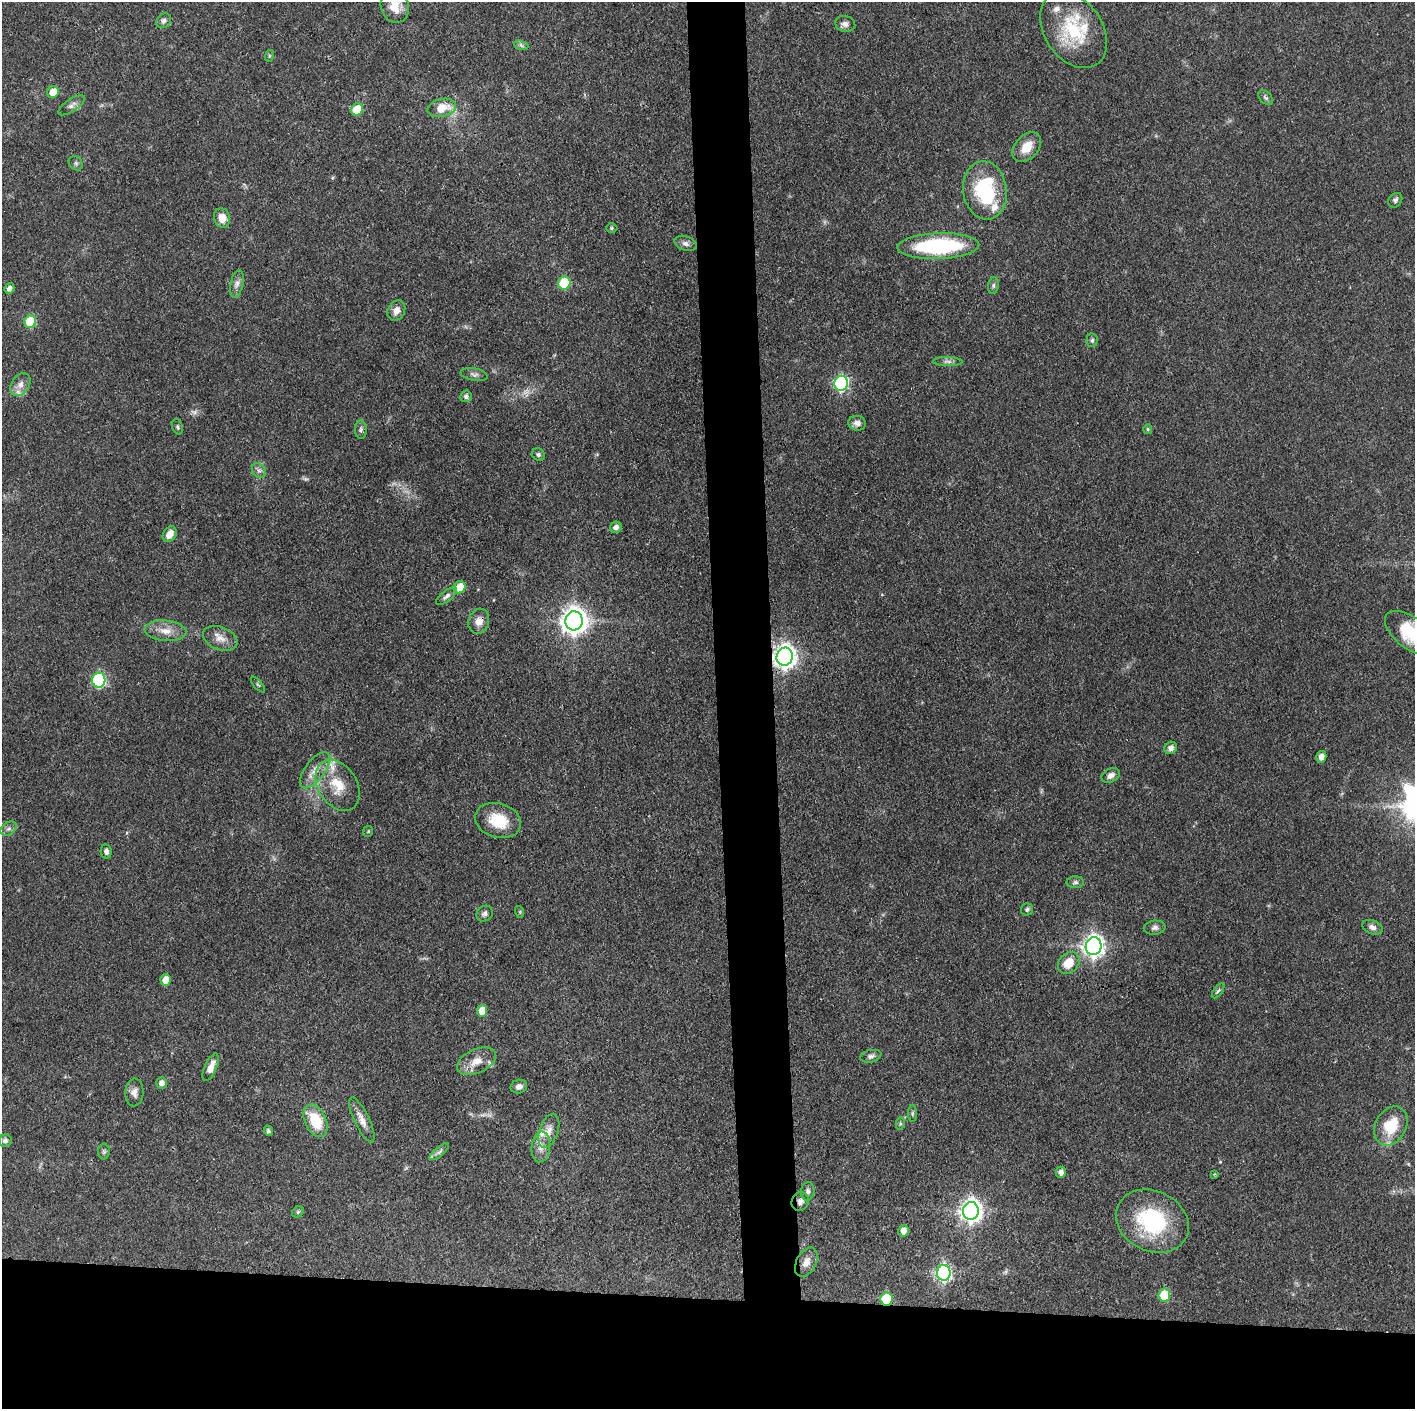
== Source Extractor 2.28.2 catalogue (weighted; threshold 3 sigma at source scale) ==
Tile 8 of 3 x 3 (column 2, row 3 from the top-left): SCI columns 1415-2827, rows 1-1407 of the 4241 x 4221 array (HDU 1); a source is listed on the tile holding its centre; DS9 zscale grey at full resolution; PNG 1417 x 1411 px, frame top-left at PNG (2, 2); each listed source drawn as its Kron ellipse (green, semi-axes under 4 px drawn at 4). Shown black and unused: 12% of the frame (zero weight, under 3 of 4 exposures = <1% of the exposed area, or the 3 px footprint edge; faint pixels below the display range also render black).
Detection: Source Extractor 2.28.2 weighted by HDU 2 'WHT'; one run over the whole footprint, this tile lists its part. Background 0.087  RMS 0.004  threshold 0.0179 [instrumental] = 3 sigma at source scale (4.5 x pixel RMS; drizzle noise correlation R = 1.50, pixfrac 1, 0.05/0.05 arcsec/px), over >= 5 px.
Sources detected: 109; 3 too faint to see at this stretch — neither listed nor drawn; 8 inside a brighter listed object's ellipse — not listed separately; the other 98 listed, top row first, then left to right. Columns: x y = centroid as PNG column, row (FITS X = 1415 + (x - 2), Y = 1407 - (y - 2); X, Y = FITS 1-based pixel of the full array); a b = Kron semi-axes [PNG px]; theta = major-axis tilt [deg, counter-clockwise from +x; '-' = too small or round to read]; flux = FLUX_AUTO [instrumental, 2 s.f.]
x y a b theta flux
395 6 17 14 -70 5.9
164 21 8 6 44 1.2
845 24 10 8 -16 1.8
1073 30 42 29 -56 25
521 45 7 4 -19 0.86
269 56 6 4 72 0.46
53 92 6 5 - 5.2
1266 98 9 5 -45 0.99
72 105 15 6 33 1.9
442 108 14 9 14 7.5
357 109 6 5 - 11
1027 147 17 11 48 6.4
76 163 8 6 -46 1
985 190 29 22 -82 31
1395 200 8 6 53 1.1
222 218 10 8 -73 4.2
612 228 5 5 - 0.58
685 243 11 7 -20 1.7
938 246 41 13 2 44
564 283 6 6 - 20
237 284 14 6 79 2
993 286 9 5 84 0.94
9 288 5 4 - 1.8
396 311 10 8 60 2.7
30 322 6 6 - 22
1092 340 7 5 86 0.76
948 361 14 4 0 1.4
474 375 14 6 -10 1.5
841 383 7 6 - 64
20 385 12 8 56 2.6
466 396 6 6 - 1.3
857 423 9 7 -9 2
177 427 8 5 -70 0.77
1148 429 5 4 - 0.57
361 430 9 6 -88 1.1
538 455 7 6 - 0.91
259 471 8 6 -52 1.4
616 527 6 5 - 1.8
169 534 8 6 57 3.9
460 587 6 5 - 7
447 596 13 5 37 1.5
479 621 13 10 73 3.7
574 621 9 8 - 430
165 631 21 10 -5 4.9
1411 633 30 15 -37 19
220 638 18 11 -22 3.9
785 657 9 8 - 300
99 680 7 6 - 49
258 684 10 3 -50 0.53
1171 748 6 6 - 1.7
1321 757 6 5 - 3
315 770 21 9 53 4.8
1111 775 10 6 28 1.9
338 785 27 19 -57 11
498 821 23 17 -16 12
9 829 9 6 32 1.2
368 831 5 5 - 0.56
106 852 7 5 -81 1.5
1075 882 9 6 2 1.1
1027 909 6 6 - 0.81
520 912 6 4 -72 0.46
485 914 8 7 - 1.4
1372 927 11 7 -21 1.7
1155 928 11 7 7 1.5
1094 946 9 8 - 230
1069 963 12 9 48 6.9
166 980 6 5 - 5.8
1218 991 9 4 53 0.82
482 1011 6 5 - 5.6
871 1056 11 6 13 1.3
476 1061 21 12 25 5.6
211 1067 15 6 66 4
161 1083 6 5 - 1.9
519 1086 8 7 - 1.7
134 1092 14 9 87 2.6
912 1113 9 4 89 0.82
362 1120 25 7 -64 3.6
316 1121 17 10 -66 13
900 1124 6 4 79 0.54
1391 1126 20 15 61 13
268 1131 5 4 - 0.77
549 1131 18 9 71 3.7
5 1141 6 6 - 1.1
541 1147 15 9 85 3.5
104 1151 8 6 -89 0.79
439 1152 12 4 40 1.2
1061 1172 5 5 - 1.9
1214 1174 4 4 - 0.42
808 1191 9 7 86 1.4
800 1202 9 8 - 1.9
971 1211 9 8 - 270
298 1212 6 5 - 0.65
1152 1221 38 30 -26 35
903 1231 6 5 - 2.8
806 1262 15 10 62 4
944 1273 8 6 88 96
1164 1295 6 5 - 14
886 1299 7 6 - 18
Overlapping masked pixels (flux is a lower limit): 4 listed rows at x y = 479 621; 785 657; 800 1202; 886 1299
Isophote crosses this tile's border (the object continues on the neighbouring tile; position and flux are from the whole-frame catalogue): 2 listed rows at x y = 395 6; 1411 633